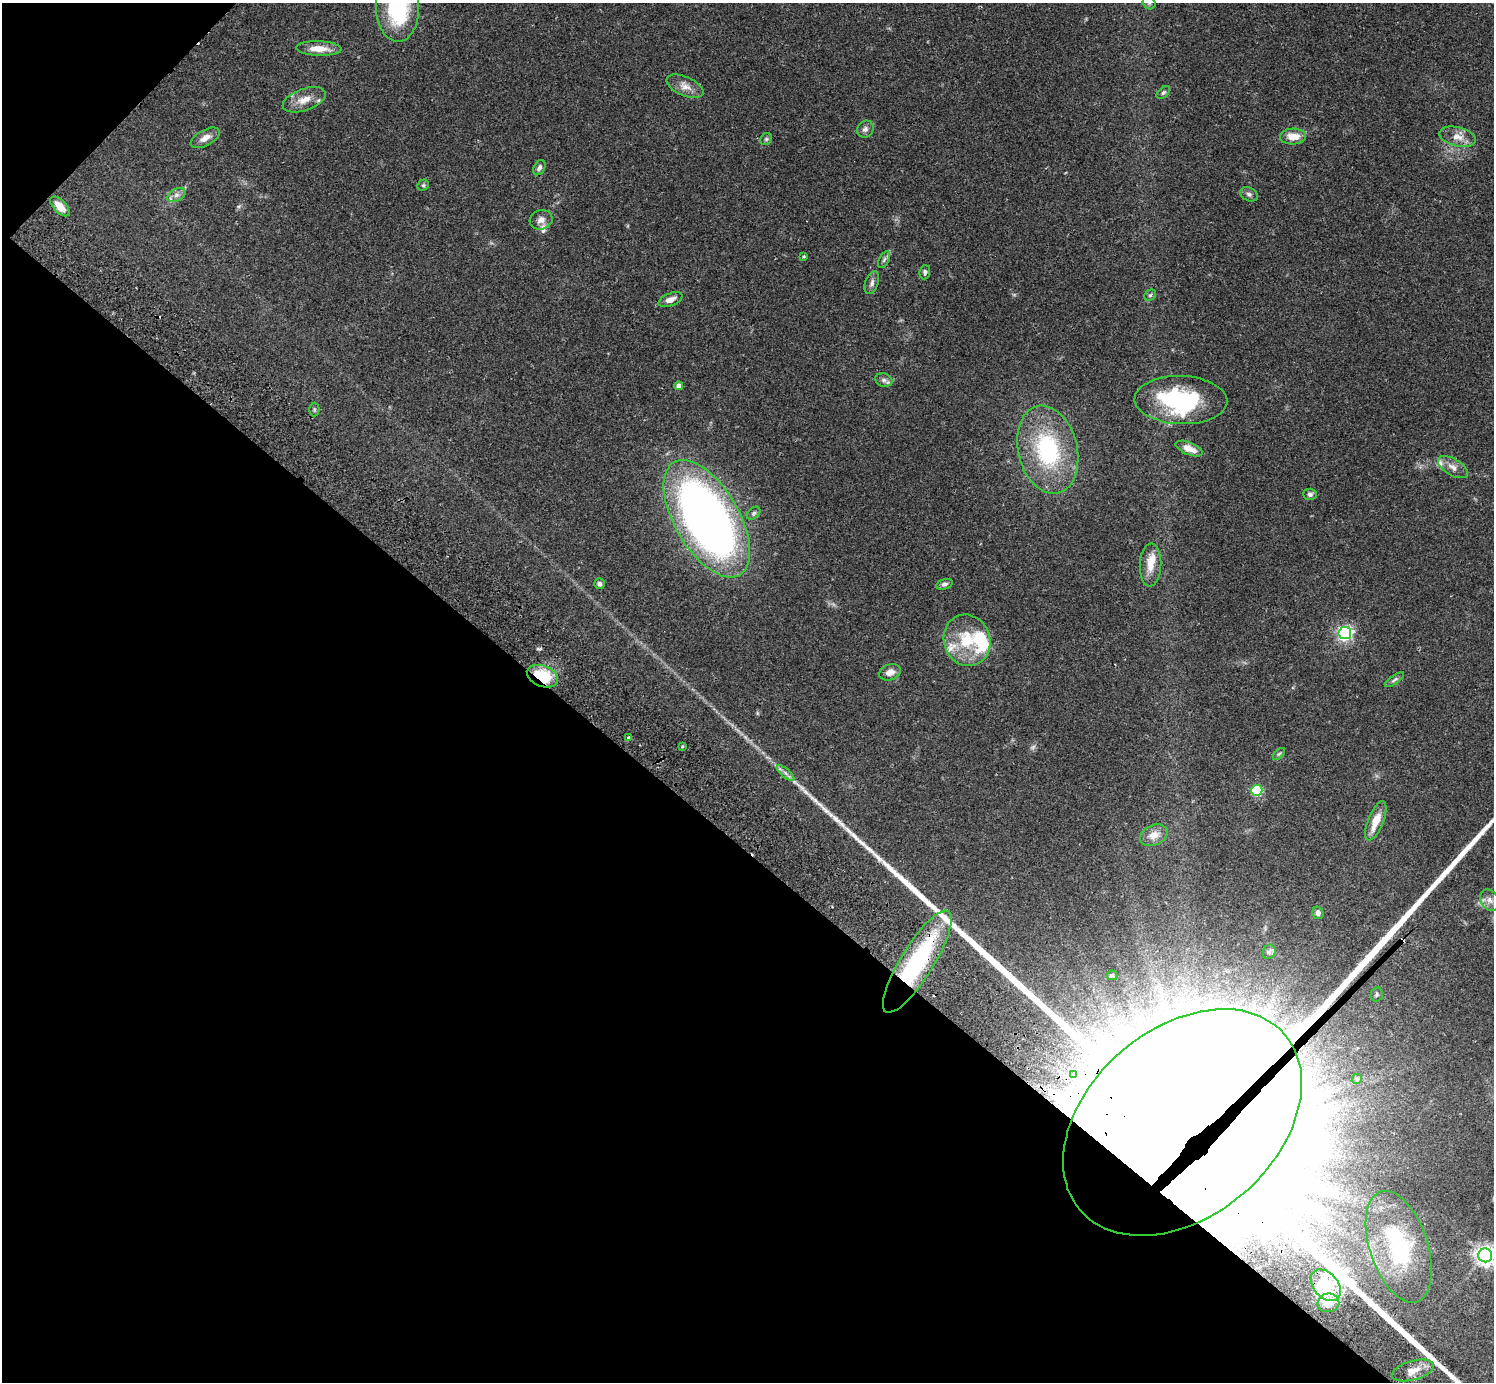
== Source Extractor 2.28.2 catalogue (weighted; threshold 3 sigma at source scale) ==
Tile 9 of 4 x 4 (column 1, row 3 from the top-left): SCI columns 46-1537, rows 1726-3105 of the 6059 x 6068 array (HDU 1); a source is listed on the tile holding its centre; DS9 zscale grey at full resolution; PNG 1496 x 1384 px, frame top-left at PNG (2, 3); each listed source drawn as its Kron ellipse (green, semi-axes under 4 px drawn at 4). Shown black and unused: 40% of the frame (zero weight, under 2 of 3 exposures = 3% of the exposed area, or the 3 px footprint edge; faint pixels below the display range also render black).
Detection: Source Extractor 2.28.2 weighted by HDU 2 'WHT'; one run over the whole footprint, this tile lists its part. Background 0.111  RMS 0.0067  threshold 0.0302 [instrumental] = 3 sigma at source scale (4.5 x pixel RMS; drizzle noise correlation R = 1.50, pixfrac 1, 0.05/0.05 arcsec/px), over >= 5 px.
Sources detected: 72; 1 too faint to see at this stretch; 1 inside a brighter object's white glare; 1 cosmic-ray / hot-pixel residue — neither listed nor drawn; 7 inside a brighter listed object's ellipse — not listed separately; the other 62 listed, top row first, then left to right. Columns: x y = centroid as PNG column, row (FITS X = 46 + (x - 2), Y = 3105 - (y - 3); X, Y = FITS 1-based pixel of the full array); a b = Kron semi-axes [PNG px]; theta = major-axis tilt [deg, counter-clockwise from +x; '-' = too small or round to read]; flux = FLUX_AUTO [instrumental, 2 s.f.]
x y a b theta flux
1149 3 7 6 - 1.5
397 8 33 21 -88 60
319 49 23 7 -2 9.1
685 86 20 9 -24 6.1
1163 92 8 5 44 1.2
304 100 22 11 19 8.5
865 129 9 7 47 2.6
1293 136 13 8 2 9
1458 137 18 9 -13 6.8
205 138 16 8 29 5.2
766 139 6 5 - 1.1
539 168 8 5 61 2.3
423 185 6 5 - 1
1249 194 9 6 -27 1.9
176 195 10 6 27 2.8
60 206 12 6 -46 8.2
541 220 11 9 18 3.9
804 256 4 3 - 0.65
884 260 9 5 63 1.6
925 272 7 5 87 1.6
872 283 12 6 70 2.6
1150 295 6 5 - 1.2
670 300 13 6 22 3.9
884 380 9 6 -15 2.3
679 386 4 4 - 4.7
1181 400 46 24 -2 70
314 409 7 5 -90 1.1
1189 449 14 6 -22 6.4
1048 450 45 29 -76 71
1453 467 17 8 -31 4.9
1310 494 7 5 -2 1.7
754 513 8 5 41 1.3
707 519 65 32 -60 480
1150 565 21 10 88 9.5
599 584 5 5 - 2.2
944 584 8 5 17 1.8
1345 633 6 6 - 180
967 640 26 23 -71 27
890 672 11 8 20 5.1
542 676 16 10 -21 27
1394 680 11 4 35 1.7
629 738 4 3 - 2.1
682 746 4 3 - 0.76
1279 754 7 4 45 1.2
785 773 11 3 -40 2.1
1257 790 5 5 - 55
1376 821 21 7 68 11
1154 835 14 10 23 6.9
1490 900 11 8 -56 4
1318 913 6 5 - 2.1
1269 952 7 6 - 1.6
917 962 59 16 58 79
1112 975 5 4 - 0.84
1377 995 7 6 - 1.3
1074 1074 4 4 - 2.1
1357 1079 5 4 - 0.98
1182 1122 135 94 41 29000
1399 1247 58 29 -72 64
1485 1255 7 7 - 370
1326 1285 18 12 -49 10
1328 1303 11 9 8 4
1413 1370 22 9 16 6.9
Overlapping masked pixels (flux is a lower limit): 3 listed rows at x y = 542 676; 917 962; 1182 1122
Isophote crosses this tile's border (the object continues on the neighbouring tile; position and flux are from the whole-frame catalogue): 4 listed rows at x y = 1149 3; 397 8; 1182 1122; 1485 1255